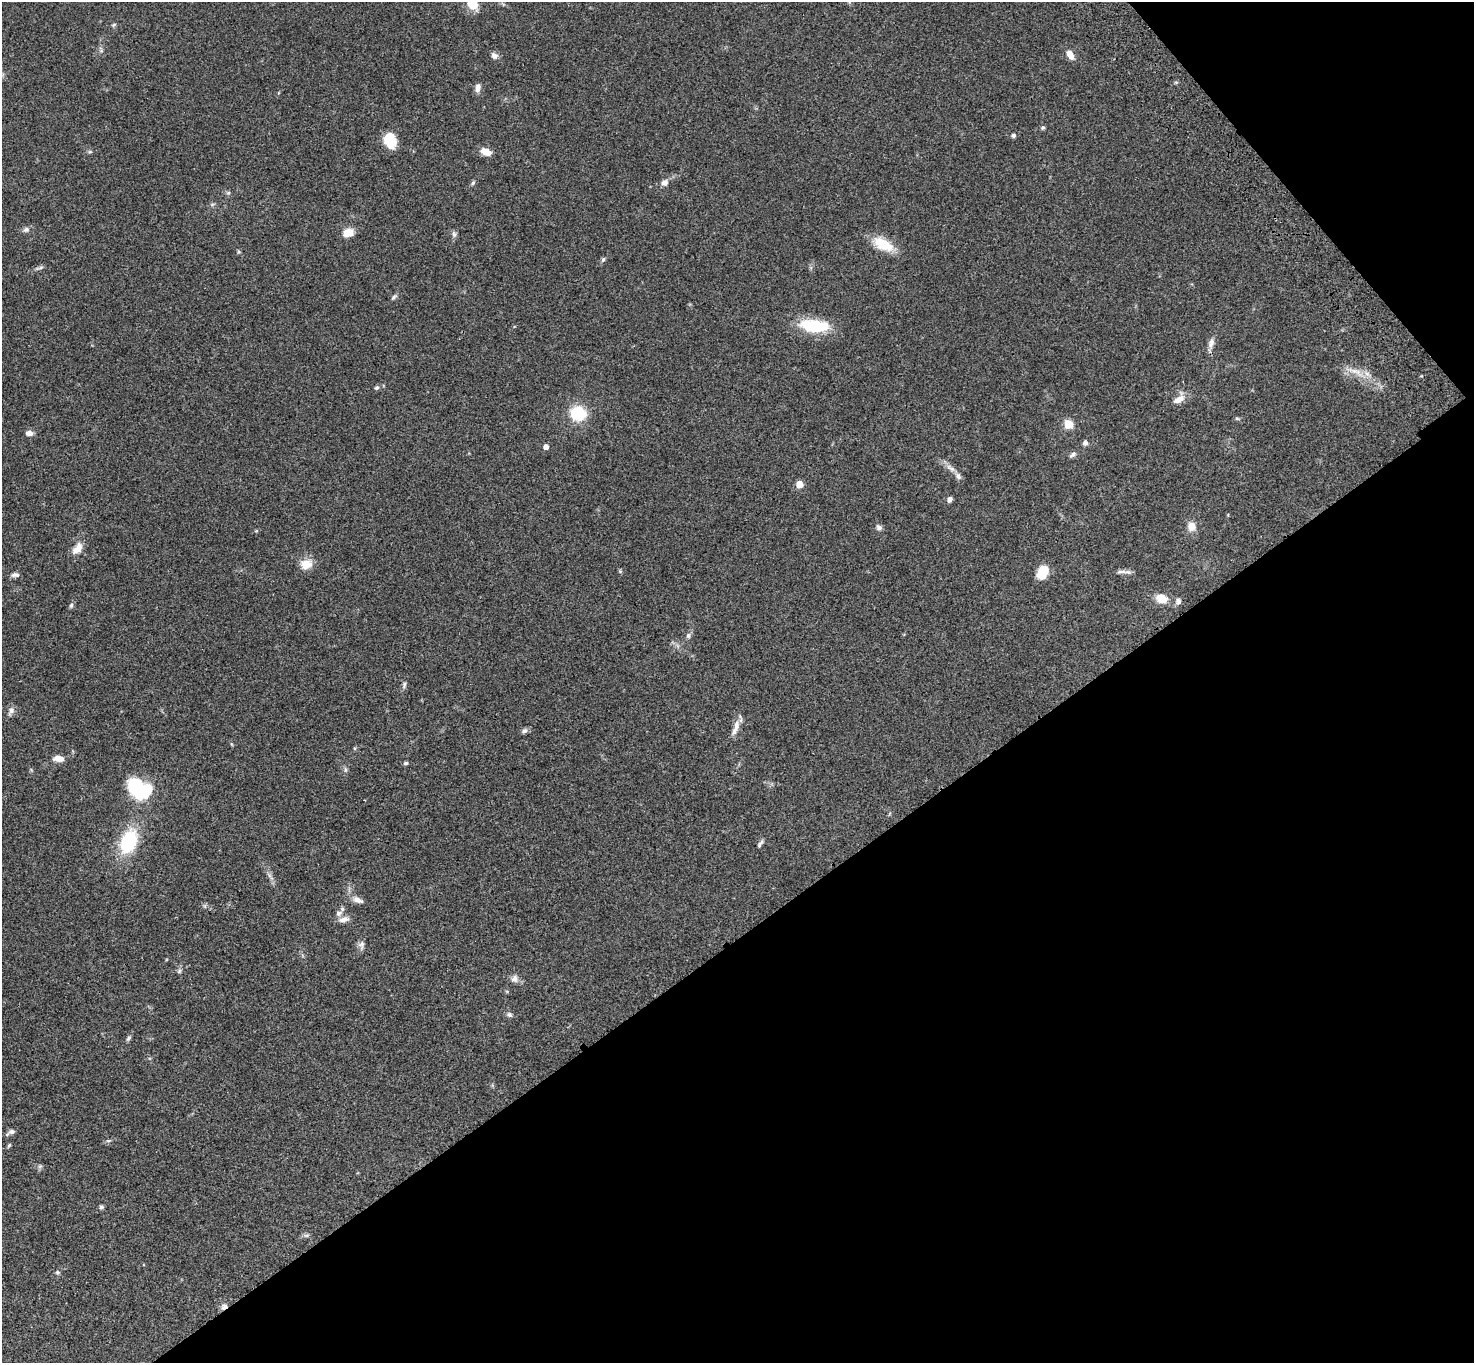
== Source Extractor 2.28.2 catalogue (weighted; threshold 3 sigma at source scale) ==
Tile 12 of 4 x 4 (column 4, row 3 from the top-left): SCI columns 4520-5991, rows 1741-3101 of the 6093 x 6062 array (HDU 1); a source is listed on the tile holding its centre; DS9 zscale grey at full resolution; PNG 1476 x 1365 px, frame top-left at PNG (2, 2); no overlay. Shown black and unused: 35% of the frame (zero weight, under 3 of 4 exposures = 6% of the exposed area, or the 3 px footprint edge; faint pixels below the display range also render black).
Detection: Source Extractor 2.28.2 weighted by HDU 2 'WHT'; one run over the whole footprint, this tile lists its part. Background 0.0463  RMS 0.0052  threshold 0.0232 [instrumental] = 3 sigma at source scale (4.5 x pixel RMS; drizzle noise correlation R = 1.50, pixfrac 1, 0.05/0.05 arcsec/px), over >= 5 px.
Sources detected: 77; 1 inside a brighter object's white glare — not listed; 2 inside a brighter listed object's ellipse — not listed separately; the other 74 listed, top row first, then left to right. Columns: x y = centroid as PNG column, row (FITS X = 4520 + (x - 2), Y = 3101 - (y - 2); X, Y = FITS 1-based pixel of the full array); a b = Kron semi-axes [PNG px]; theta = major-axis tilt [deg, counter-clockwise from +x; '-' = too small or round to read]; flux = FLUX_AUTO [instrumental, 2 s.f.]
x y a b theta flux
472 4 11 8 -48 10
114 25 6 4 31 0.74
494 55 9 7 -35 2
1070 55 11 7 -60 4
478 88 11 6 78 2.5
1043 128 5 5 - 0.83
1013 135 5 4 - 1.2
390 140 15 11 -71 12
90 152 6 4 1 0.7
486 152 11 7 -21 5.3
665 182 9 7 37 2.3
473 183 7 5 65 0.84
228 193 6 4 18 0.67
26 230 9 7 18 1.6
348 233 12 9 18 5.7
454 234 9 6 -79 1.3
883 244 26 13 -27 13
239 252 6 5 - 0.67
603 259 7 5 72 0.98
40 268 14 3 16 1.2
394 297 9 5 41 1.1
814 326 33 14 -6 24
1211 343 15 8 74 2.8
1354 371 29 6 -17 5.8
377 387 6 5 - 1
1179 399 16 8 25 4.3
578 413 18 16 -23 18
1237 419 6 4 -1 0.68
1068 424 7 6 - 10
29 433 8 6 0 2.3
1085 443 7 7 - 1.3
546 447 5 5 - 2.5
1073 455 10 5 37 1.4
951 468 16 6 -34 3.2
799 484 6 6 - 6
950 499 6 5 - 1.8
1191 526 10 10 - 4.4
879 527 8 6 -45 1.6
77 549 17 10 51 4.7
306 564 16 12 11 6.1
620 571 6 4 -47 0.62
1043 572 13 8 60 14
1121 572 19 4 4 2
15 575 11 6 1 1.6
1162 599 14 10 -22 6.9
1178 601 9 7 -85 1.6
71 605 8 5 63 1
688 635 7 6 - 1.4
404 685 9 5 75 1.2
11 711 13 7 70 2
736 728 24 7 70 4.2
524 731 8 6 31 1.4
231 744 6 4 -70 0.5
58 758 11 7 -5 4.2
405 763 6 5 - 0.86
345 770 8 4 -82 0.96
138 789 25 15 -45 32
129 841 24 15 66 30
760 844 11 4 57 1.2
358 900 14 7 -22 3.2
344 919 14 7 12 3.1
361 945 12 8 85 2
179 971 7 4 46 0.84
514 978 10 9 - 2.3
509 1015 8 6 -33 1.3
129 1038 9 5 53 1.1
12 1132 10 7 5 1.6
108 1141 6 4 17 0.73
9 1145 6 4 61 0.71
40 1166 6 5 - 0.86
101 1207 5 5 - 0.95
306 1235 9 4 8 1.1
57 1272 6 6 - 0.91
224 1306 9 6 31 1.9
Overlapping masked pixels (flux is a lower limit): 1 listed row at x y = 224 1306
Isophote crosses this tile's border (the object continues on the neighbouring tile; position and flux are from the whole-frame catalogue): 1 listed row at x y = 472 4